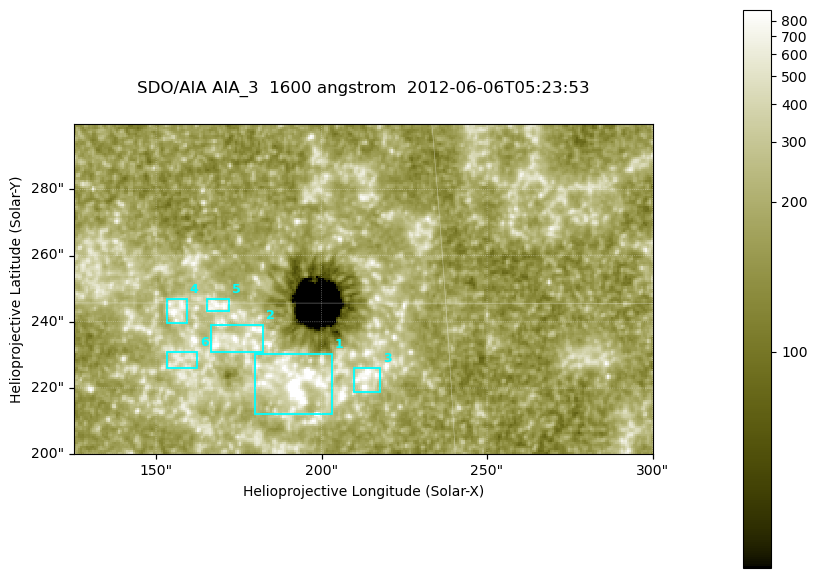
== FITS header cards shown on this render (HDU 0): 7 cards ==
TELESCOP= 'SDO/AIA '
INSTRUME= 'AIA_3   '
WAVELNTH=                 1600
WAVEUNIT= 'angstrom'
DATE-OBS= '2012-06-06T05:23:53.13'
CTYPE1  = 'HPLN-TAN'
CTYPE2  = 'HPLT-TAN'

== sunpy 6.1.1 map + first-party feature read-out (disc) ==
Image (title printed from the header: SDO/AIA AIA_3  1600 angstrom  2012-06-06T05:23:53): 287 x 164 px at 0.609 arcsec/px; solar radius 946 arcsec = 1552 px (partial field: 0.6% of the solar disc is inside the frame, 100% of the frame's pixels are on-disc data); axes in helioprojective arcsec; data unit not stated in the header (colour bar unlabelled)
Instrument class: DISC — disc imager (sunpy class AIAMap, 1600 A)
Bright regions (active regions / flare kernels): reference = the on-disc median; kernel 3 px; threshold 5 sigma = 305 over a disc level ~178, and >= 1.15x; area >= 47 px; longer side >= 3 px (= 1.8 arcsec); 6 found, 6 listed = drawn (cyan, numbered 1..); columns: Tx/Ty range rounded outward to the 2 arcsec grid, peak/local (2 s.f.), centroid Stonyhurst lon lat
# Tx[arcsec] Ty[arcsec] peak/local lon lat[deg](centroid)
1 180..204 212..232 19 +12 +14
2 166..184 230..240 4.7 +11 +14
3 210..218 218..226 5.4 +13 +14
4 152..160 238..248 4.8 +10 +15
5 164..172 242..248 4.5 +11 +15
6 152..162 226..232 3.4 +10 +14